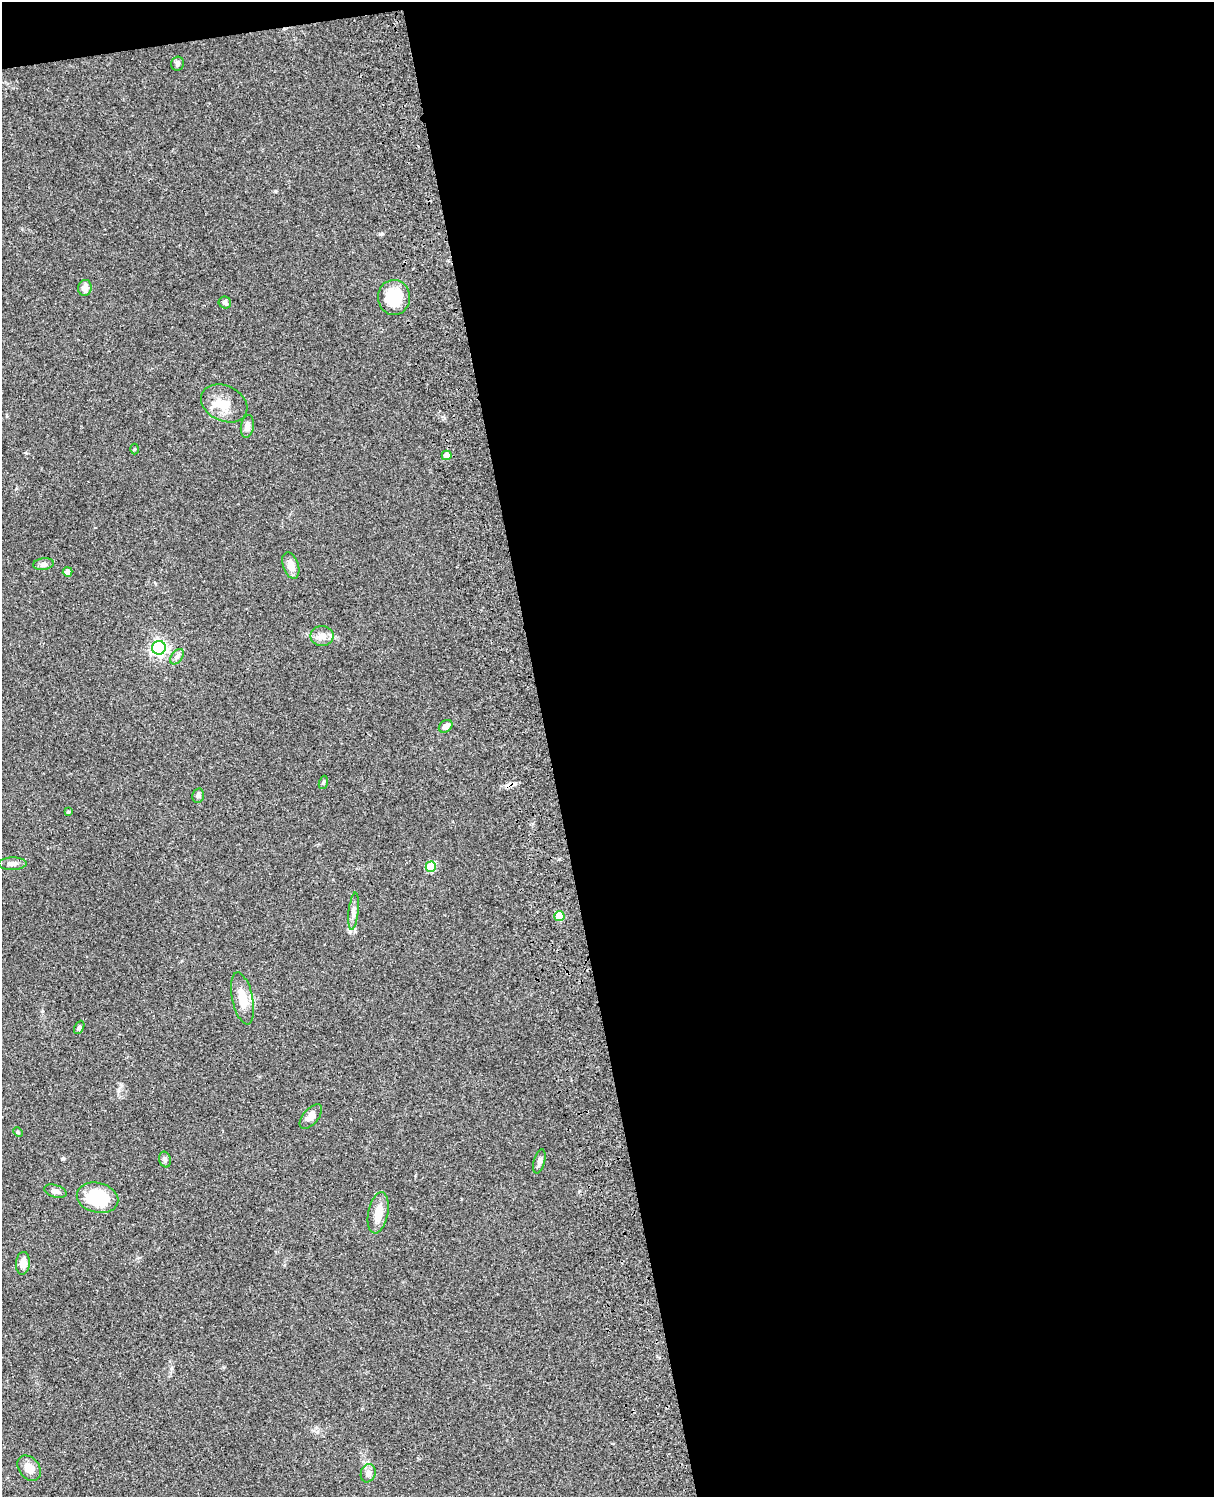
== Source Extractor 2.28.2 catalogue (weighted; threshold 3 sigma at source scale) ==
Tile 4 of 4 x 3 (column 4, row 1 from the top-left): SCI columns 3758-4969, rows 3269-4763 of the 5088 x 4927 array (HDU 1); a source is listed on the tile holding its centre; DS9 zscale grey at full resolution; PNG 1216 x 1499 px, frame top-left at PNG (2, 2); each listed source drawn as its Kron ellipse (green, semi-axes under 4 px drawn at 4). Shown black and unused: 56% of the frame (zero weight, under 3 of 4 exposures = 6% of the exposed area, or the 3 px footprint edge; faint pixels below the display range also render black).
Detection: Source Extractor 2.28.2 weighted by HDU 2 'WHT'; one run over the whole footprint, this tile lists its part. Background 0.0962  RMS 0.0063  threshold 0.0282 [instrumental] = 3 sigma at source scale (4.5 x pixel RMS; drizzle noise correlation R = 1.50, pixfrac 1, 0.05/0.05 arcsec/px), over >= 5 px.
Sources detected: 35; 1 cosmic-ray / hot-pixel residue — neither listed nor drawn; the other 34 listed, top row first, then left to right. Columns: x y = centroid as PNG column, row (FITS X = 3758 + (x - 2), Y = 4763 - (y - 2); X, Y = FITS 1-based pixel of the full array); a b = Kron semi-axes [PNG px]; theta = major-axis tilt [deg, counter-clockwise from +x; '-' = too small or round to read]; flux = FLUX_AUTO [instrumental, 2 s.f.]
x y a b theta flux
177 64 7 6 - 1.6
85 288 8 6 80 4.2
394 297 17 16 - 21
225 303 6 6 - 1.5
224 403 24 17 -26 12
247 426 11 6 81 3.3
134 449 5 3 - 0.6
447 455 5 5 - 6.3
43 564 10 6 7 2.2
291 565 14 7 -70 5
68 572 5 4 - 3.6
322 636 11 10 - 4.1
159 648 7 6 - 160
177 657 8 5 53 1.9
446 726 7 5 37 2.7
323 782 7 4 70 0.9
198 796 7 5 77 1.3
68 812 3 3 - 0.89
12 864 14 6 2 2.5
431 867 5 5 - 22
354 911 18 5 84 2.9
559 916 5 5 - 14
242 998 26 10 -78 10
79 1027 7 4 62 1.1
311 1117 14 7 49 4.1
18 1132 5 4 - 0.72
165 1160 8 5 -74 1.5
539 1161 12 5 76 2.8
55 1191 11 6 -16 2.8
97 1198 21 15 -14 29
378 1213 21 10 79 8.4
23 1263 11 7 84 4.5
29 1468 14 10 -52 6.3
368 1473 9 7 74 2.4
Unlisted compact peaks at least as high as the median listed source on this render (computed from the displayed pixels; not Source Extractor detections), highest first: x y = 380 234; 63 1158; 275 191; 26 453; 350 931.